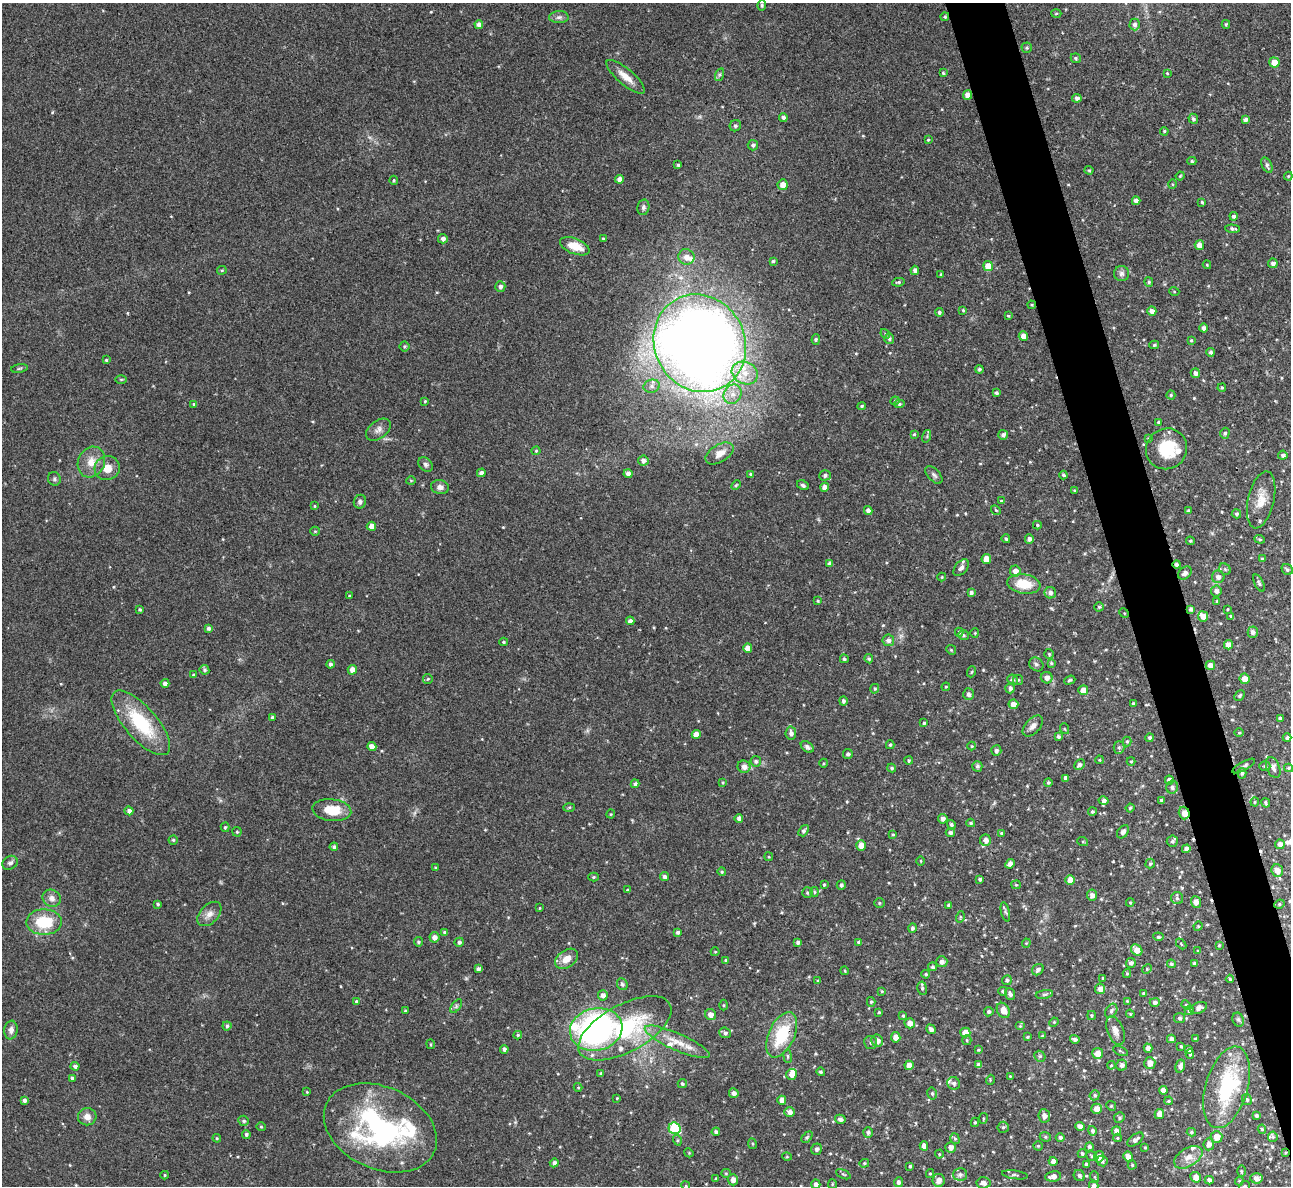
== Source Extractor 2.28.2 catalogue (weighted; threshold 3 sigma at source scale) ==
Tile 6 of 4 x 4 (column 2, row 2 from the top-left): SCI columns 1291-2579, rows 2512-3695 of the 5158 x 5143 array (HDU 1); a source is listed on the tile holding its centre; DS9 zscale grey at full resolution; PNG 1293 x 1188 px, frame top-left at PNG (2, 3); each listed source drawn as its Kron ellipse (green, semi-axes under 4 px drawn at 4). Shown black and unused: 4% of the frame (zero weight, under 3 of 4 exposures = <1% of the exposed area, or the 3 px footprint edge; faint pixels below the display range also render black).
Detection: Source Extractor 2.28.2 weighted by HDU 2 'WHT'; one run over the whole footprint, this tile lists its part. Background 0.072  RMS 0.0054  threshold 0.0245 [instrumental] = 3 sigma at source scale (4.5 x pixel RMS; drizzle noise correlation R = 1.50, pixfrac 1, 0.05/0.05 arcsec/px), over >= 5 px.
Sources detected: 565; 1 inside a brighter object's white glare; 5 cosmic-ray / hot-pixel residue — neither listed nor drawn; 17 inside a brighter listed object's ellipse — not listed separately; of the other 542, all 500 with FLUX_AUTO >= 0.494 (the completeness limit of this list) listed and drawn (42 fainter detections not listed), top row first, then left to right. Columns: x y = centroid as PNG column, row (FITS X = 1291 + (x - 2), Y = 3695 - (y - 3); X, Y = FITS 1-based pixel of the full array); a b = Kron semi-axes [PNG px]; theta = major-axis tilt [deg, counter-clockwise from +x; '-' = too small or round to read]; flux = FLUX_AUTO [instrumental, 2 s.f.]
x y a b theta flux
762 5 5 3 - 0.88
1056 13 5 3 - 0.62
559 17 9 6 1 1.9
945 17 4 4 - 0.84
479 24 4 4 - 3.1
1135 24 6 5 - 1.6
1226 24 4 3 - 0.72
1027 48 5 5 - 0.91
1076 58 5 4 - 0.97
1274 62 5 5 - 5.5
943 73 4 4 - 0.76
1167 73 4 3 - 0.58
719 75 6 4 71 1
626 77 24 8 -40 6.4
967 95 5 4 - 3.5
1077 98 4 4 - 1.9
783 118 4 4 - 1.8
1193 119 5 4 - 1.4
1245 120 4 4 - 2.1
735 126 6 5 - 1.2
1164 131 4 3 - 0.59
928 140 3 3 - 0.53
753 145 5 5 - 1.3
1192 161 4 4 - 0.77
678 165 4 3 - 0.92
1267 165 8 5 -62 1.5
1089 170 4 4 - 0.57
1180 176 4 3 - 0.56
1288 176 4 4 - 0.56
619 179 4 4 - 3
394 180 4 4 - 0.69
1173 184 5 3 - 0.55
783 185 5 5 - 4.1
1136 201 4 4 - 2.4
1202 202 4 4 - 0.69
643 207 8 6 77 1.7
1234 216 4 4 - 1.3
1233 229 7 3 -5 1.3
603 238 3 3 - 0.51
443 239 5 4 - 1.8
1199 245 5 5 - 3.7
575 246 16 7 -21 8.9
686 257 8 7 - 3.7
773 261 3 3 - 0.87
1273 263 5 4 - 1.9
1207 265 4 4 - 0.65
988 266 5 4 - 7.5
222 270 5 4 - 0.69
915 270 4 4 - 2.5
1122 273 7 7 - 1.9
941 274 4 3 - 0.55
898 282 6 3 11 0.83
1149 282 5 4 - 0.9
500 286 5 5 - 1.9
1174 291 5 3 - 0.5
1032 305 4 4 - 0.54
963 310 4 4 - 0.67
1152 311 5 4 - 2.8
939 312 4 4 - 1
1008 316 4 3 - 0.67
1204 328 4 4 - 1.8
885 334 5 4 - 0.74
1023 336 5 4 - 4
816 339 5 4 - 0.71
889 339 5 5 - 1.2
1191 340 4 3 - 0.6
700 343 50 45 -62 840
1154 345 5 4 - 0.89
404 346 5 5 - 0.88
1211 352 4 4 - 1.3
106 360 4 4 - 0.7
19 368 8 4 9 0.86
979 369 4 4 - 1
745 373 13 11 -26 8.7
1195 373 5 4 - 1.9
121 379 6 4 0 0.61
652 386 8 6 14 2.1
1222 388 4 3 - 0.71
996 393 4 3 - 1.3
732 394 10 8 60 4.3
1171 395 4 4 - 0.78
425 401 4 4 - 0.57
895 401 4 4 - 0.61
194 404 4 4 - 0.84
899 404 5 4 - 0.89
862 406 4 4 - 0.73
1158 422 4 3 - 0.77
378 430 14 8 37 3
1225 433 5 4 - 1.1
914 434 4 3 - 0.6
1003 435 5 5 - 1.6
927 436 6 4 73 0.72
1149 439 4 3 - 0.88
1167 449 21 20 - 21
536 451 4 4 - 0.63
720 453 15 9 31 4.8
1283 455 4 4 - 1.7
643 461 5 5 - 2.4
91 462 16 13 65 7.5
425 464 8 6 -46 1.4
107 468 12 12 - 6.6
481 473 4 4 - 2.2
628 474 4 4 - 2.5
750 474 4 3 - 0.8
825 475 5 5 - 1.4
934 475 11 6 -48 1.6
1063 475 4 4 - 0.98
54 479 7 6 - 1.1
411 480 5 3 - 0.56
736 485 5 3 - 0.54
803 485 6 4 -30 1.3
440 487 9 7 -10 2.3
825 487 4 4 - 3.4
1074 490 4 3 - 0.52
1261 500 29 13 77 9.5
1001 501 4 3 - 0.59
360 502 7 6 - 1.9
314 506 4 3 - 0.62
868 510 4 4 - 2.4
996 510 5 4 - 0.69
1188 510 4 3 - 0.69
1236 514 4 4 - 1.1
1037 525 4 3 - 0.69
371 526 5 4 - 3.7
315 531 5 4 - 0.6
1006 539 4 3 - 0.86
1029 539 5 4 - 1.7
1260 539 5 4 - 0.77
1190 541 4 4 - 0.58
986 559 5 5 - 6.1
1262 559 4 4 - 0.59
830 564 4 4 - 2
1177 565 4 4 - 1.6
961 568 9 6 49 2.7
1225 569 6 5 - 0.79
1287 569 6 5 - 1.1
1015 571 5 5 - 3.3
1185 573 8 5 42 2.5
942 577 4 4 - 0.51
1218 577 6 6 - 2.2
1259 583 9 4 -63 1.2
1024 584 17 9 -8 13
1216 591 5 5 - 2
971 592 4 4 - 1.3
1050 593 6 5 - 1.9
349 596 4 3 - 0.61
818 601 4 3 - 0.56
1217 601 4 3 - 0.53
1099 607 4 4 - 0.8
140 609 4 3 - 0.83
1191 609 4 4 - 1.2
1228 609 3 3 - 0.5
1124 613 5 4 - 0.54
1203 616 5 5 - 3.6
1231 616 4 3 - 0.91
630 621 4 4 - 1.9
209 628 4 3 - 1.6
959 632 4 4 - 0.87
1253 632 5 5 - 2
975 633 4 4 - 0.57
963 635 5 5 - 0.91
888 640 6 5 - 2.2
503 642 4 3 - 0.85
1228 645 4 4 - 3.9
748 648 4 4 - 4.2
951 650 5 4 - 0.69
1049 654 5 5 - 0.79
844 659 4 4 - 0.98
869 659 5 4 - 0.89
1051 663 4 4 - 0.77
330 664 4 4 - 1.5
1036 664 7 6 - 1.4
1210 665 5 4 - 3.9
204 670 5 4 - 1.1
352 670 5 4 - 4.2
971 672 5 3 - 0.53
193 675 4 3 - 0.53
1047 678 6 5 - 2.9
428 679 5 4 - 0.61
1244 679 5 5 - 4.6
1012 680 5 5 - 1.2
1018 680 5 5 - 0.74
1070 680 6 4 18 0.84
165 683 4 4 - 2.2
946 687 4 4 - 0.51
1010 688 5 4 - 1.5
875 689 5 4 - 0.76
1083 690 5 5 - 5.2
968 694 6 5 - 1.7
1240 695 6 4 47 0.99
843 701 4 4 - 1.2
1133 703 3 3 - 0.84
1013 704 5 4 - 4.2
272 718 4 3 - 1.2
1280 718 4 3 - 1.3
141 723 40 16 -49 32
924 723 4 3 - 0.8
1033 726 12 7 46 2.9
1065 729 5 3 - 0.55
791 733 6 5 - 2.2
1239 733 5 3 - 0.54
696 734 4 4 - 4
1058 736 4 3 - 1.3
1150 738 4 4 - 1.3
1287 738 4 4 - 1.3
1127 741 5 4 - 0.79
890 745 4 4 - 0.79
972 746 4 4 - 0.51
372 747 4 4 - 4.2
807 747 7 5 -36 1.3
1119 747 6 5 - 1
996 751 5 5 - 1.6
848 754 5 5 - 1.2
909 760 4 3 - 0.75
1099 760 4 3 - 0.61
756 761 5 5 - 1.2
1131 761 4 4 - 0.53
824 763 4 3 - 0.51
1079 765 6 4 44 1.6
977 766 5 5 - 1.3
1244 766 12 4 30 1.3
1265 766 5 4 - 0.91
744 767 6 6 - 3.1
892 768 4 4 - 0.97
1273 768 11 6 -67 2.3
1289 768 4 3 - 0.87
1242 773 5 4 - 0.98
1065 778 4 4 - 1.9
1169 780 4 4 - 3
723 783 4 4 - 0.64
1048 783 4 4 - 0.92
635 784 4 4 - 1.3
1172 787 6 6 - 1.5
1161 800 4 3 - 0.79
1104 801 5 4 - 1.5
1255 802 4 4 - 0.57
1266 803 5 3 - 0.85
569 807 6 4 3 0.68
1130 808 4 4 - 0.73
332 810 19 11 -6 12
129 811 4 4 - 2.3
1092 812 4 4 - 0.92
1184 813 6 5 - 4.7
611 814 4 4 - 0.52
739 818 4 4 - 1.9
943 819 5 4 - 2
971 823 4 3 - 0.87
951 825 5 4 - 1.3
225 827 5 4 - 0.71
804 831 6 4 52 1.5
237 832 4 4 - 0.72
1123 832 7 5 54 2
950 833 4 4 - 1.5
1001 833 3 3 - 0.61
893 834 3 3 - 0.55
173 840 4 4 - 0.79
985 840 5 5 - 2.8
1172 841 5 5 - 1.1
1083 842 5 3 - 0.53
1280 844 5 4 - 2.4
861 845 5 5 - 4.4
334 847 4 4 - 1.3
1186 849 4 4 - 2.2
769 857 4 3 - 0.52
921 861 5 3 - 0.51
10 863 8 6 36 1.8
1150 863 5 4 - 0.91
1010 864 5 4 - 2.7
435 868 3 3 - 0.62
1277 870 6 5 - 3.4
722 872 4 4 - 0.72
593 877 5 4 - 0.69
665 877 5 4 - 1.6
980 879 4 3 - 1.3
1070 880 5 5 - 6.3
824 885 3 3 - 0.6
841 885 5 4 - 1.4
1016 885 5 4 - 0.66
627 890 4 4 - 0.57
814 892 5 3 - 0.59
807 893 5 5 - 0.95
1092 895 5 5 - 2.6
52 898 9 8 - 3.2
1177 898 6 6 - 1.2
1196 902 6 5 - 2.8
879 903 5 4 - 0.78
1130 903 4 4 - 0.61
158 904 4 4 - 0.95
1279 904 5 4 - 0.81
949 905 4 4 - 1
540 908 3 3 - 0.52
1005 912 9 4 -76 1.1
209 914 14 9 46 3.9
960 917 6 3 73 0.6
44 922 18 13 0 21
1198 926 5 4 - 0.66
912 928 5 4 - 1.3
445 932 4 4 - 1.2
678 932 4 3 - 1.3
434 937 5 5 - 2.9
1158 937 5 4 - 1
418 942 5 4 - 0.96
459 942 4 4 - 1.5
798 942 4 3 - 1.3
859 942 4 4 - 1.3
1026 943 4 4 - 0.6
1181 944 6 4 -47 0.53
1219 945 4 4 - 0.6
1137 950 6 5 - 5.4
1198 951 3 3 - 0.66
715 952 4 4 - 0.52
567 959 13 8 36 5.9
726 960 4 3 - 0.92
942 962 5 5 - 2
1131 963 5 5 - 1.7
1194 963 3 3 - 0.96
1171 964 4 4 - 1.1
933 967 4 4 - 1.1
478 969 4 4 - 1.6
1147 969 5 4 - 0.6
1038 970 6 5 - 1.6
845 971 4 3 - 0.52
1127 973 4 4 - 0.63
926 974 4 4 - 0.8
1103 978 3 3 - 0.6
1230 979 4 4 - 0.82
1007 980 5 4 - 1.2
818 981 4 4 - 0.58
622 984 6 5 - 1.3
922 988 7 4 -81 1.2
1100 989 5 5 - 3.4
882 991 4 3 - 0.68
1003 991 4 4 - 1
1144 993 3 3 - 0.91
1010 994 6 4 -68 1.7
1044 994 9 4 9 1.1
603 995 5 5 - 2.3
356 1001 4 4 - 0.68
1127 1001 4 4 - 0.59
871 1002 5 4 - 0.74
1155 1002 5 4 - 1.7
723 1005 5 3 - 0.61
1186 1005 5 4 - 0.66
456 1006 8 4 54 1.2
1199 1008 9 5 22 2.1
1003 1010 8 6 -59 4.5
405 1011 3 3 - 0.69
1111 1011 8 5 59 1.5
1189 1011 4 4 - 1.5
879 1012 3 3 - 0.71
989 1012 5 4 - 1.3
1130 1014 4 3 - 0.53
710 1015 6 5 - 3.1
1092 1015 4 4 - 0.79
903 1016 4 3 - 0.85
1180 1018 5 5 - 1.2
1238 1020 7 5 -68 1.1
1054 1022 5 4 - 0.61
910 1023 5 5 - 3.2
227 1026 4 4 - 1
1020 1026 5 4 - 0.65
625 1028 51 23 28 58
596 1029 26 21 12 150
931 1029 5 4 - 2.4
11 1030 9 6 82 2.6
1115 1031 15 8 -68 3.5
965 1032 5 5 - 5.6
725 1033 6 5 - 1.3
518 1035 4 4 - 0.74
782 1035 24 13 65 26
1042 1036 4 3 - 0.68
896 1037 5 5 - 3.8
1027 1037 4 3 - 0.54
1075 1039 5 3 - 1.4
1171 1039 4 4 - 2
1195 1039 3 3 - 0.88
967 1040 5 4 - 0.67
877 1041 6 6 - 3.5
677 1042 35 8 -24 10
871 1043 6 6 - 1.3
431 1044 5 2 - 0.5
1181 1046 3 3 - 0.7
1148 1048 4 4 - 2.7
504 1049 4 4 - 1.9
1189 1049 4 4 - 1.6
978 1050 4 3 - 0.58
1120 1051 8 2 -26 0.62
1098 1053 5 5 - 4.5
1190 1054 5 3 - 0.83
788 1056 7 3 -82 0.78
1040 1056 6 5 - 0.89
1150 1063 6 5 - 4.1
909 1065 4 4 - 3.5
979 1065 4 4 - 2.2
1111 1065 4 3 - 0.58
1122 1065 5 5 - 2.1
75 1066 4 4 - 1.6
1180 1066 7 5 76 2
821 1072 4 4 - 0.98
601 1073 4 3 - 0.74
791 1074 5 5 - 4.2
1010 1076 4 4 - 0.53
72 1078 3 3 - 0.85
990 1080 5 3 - 0.5
954 1083 6 6 - 1.8
682 1084 4 4 - 0.89
578 1087 4 4 - 0.55
1227 1087 42 21 74 47
1163 1090 4 4 - 3.6
307 1092 4 3 - 0.56
734 1093 5 5 - 2.2
932 1093 6 4 -75 0.95
1095 1095 5 4 - 1
617 1098 4 3 - 0.52
24 1100 4 4 - 1.6
782 1100 4 4 - 3.8
1247 1100 6 4 -61 0.96
1169 1101 4 3 - 0.69
1111 1106 5 4 - 0.7
1097 1109 5 5 - 4.3
790 1112 5 5 - 2.4
1159 1114 5 5 - 3.3
1044 1116 7 6 - 2.6
1256 1116 3 3 - 1.1
87 1117 9 8 - 3.6
983 1118 5 3 - 0.57
1119 1118 5 5 - 1.1
840 1119 5 4 - 2
244 1121 5 5 - 0.95
975 1122 4 3 - 0.82
1080 1126 5 4 - 3.2
261 1127 4 4 - 0.65
1003 1127 5 5 - 1.1
380 1128 59 41 -25 110
675 1128 6 5 - 45
1262 1129 4 4 - 0.71
1092 1131 5 4 - 1.2
1116 1131 4 4 - 3.2
716 1132 4 4 - 1.4
868 1132 5 5 - 1.2
1191 1132 4 3 - 0.86
246 1134 4 4 - 1.1
807 1137 6 4 45 0.81
1045 1137 6 4 -22 0.87
1060 1137 4 4 - 1.3
1216 1137 6 6 - 5.6
1273 1137 5 4 - 0.74
217 1138 4 3 - 0.57
1118 1138 4 4 - 0.57
955 1139 6 4 -72 0.94
677 1140 5 3 - 0.6
1135 1140 9 5 38 2.2
752 1144 5 3 - 0.56
1209 1144 6 5 - 2.5
924 1146 4 4 - 3.4
1038 1146 4 4 - 0.72
951 1147 5 5 - 2.9
1089 1147 4 4 - 1.4
1145 1147 4 3 - 0.65
816 1149 6 5 - 1.7
689 1153 5 3 - 0.51
1285 1153 3 2 - 0.49
939 1154 4 4 - 0.61
1082 1154 4 4 - 1.1
1092 1156 6 4 -40 0.79
1128 1156 5 4 - 3.2
787 1157 5 3 - 0.51
1099 1157 6 5 - 2.8
1188 1157 15 9 31 5.1
1053 1161 4 4 - 2.5
1102 1161 6 5 - 1.2
554 1163 4 4 - 2
864 1163 5 4 - 0.7
1087 1165 4 4 - 1.6
1132 1165 4 4 - 0.72
910 1166 4 3 - 0.97
1241 1171 5 3 - 0.58
726 1173 5 4 - 0.65
930 1173 4 4 - 0.68
843 1174 8 4 -26 0.82
960 1174 7 6 - 1.7
165 1175 4 4 - 0.58
1015 1175 13 4 -8 1.4
1053 1176 8 5 7 2.9
1079 1176 6 5 - 1.2
1095 1177 6 3 -71 0.61
1196 1177 6 5 - 4.1
1256 1178 6 5 - 2.4
716 1179 4 4 - 0.75
733 1180 6 5 - 2.9
939 1180 6 6 - 3.6
1209 1180 4 4 - 2.1
1239 1181 4 4 - 0.54
899 1182 5 4 - 1.8
983 1183 7 5 4 2.8
816 1184 5 4 - 2.7
832 1184 5 4 - 0.59
1094 1185 5 4 - 1.4
686 1186 4 3 - 0.53
1244 1186 6 4 40 0.89
Overlapping masked pixels (flux is a lower limit): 7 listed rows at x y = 967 95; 1261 500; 1177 565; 1191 609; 1184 813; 782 1035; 1285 1153
Isophote crosses this tile's border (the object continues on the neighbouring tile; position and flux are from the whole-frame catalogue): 5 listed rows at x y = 380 1128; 816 1184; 1094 1185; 686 1186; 1244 1186